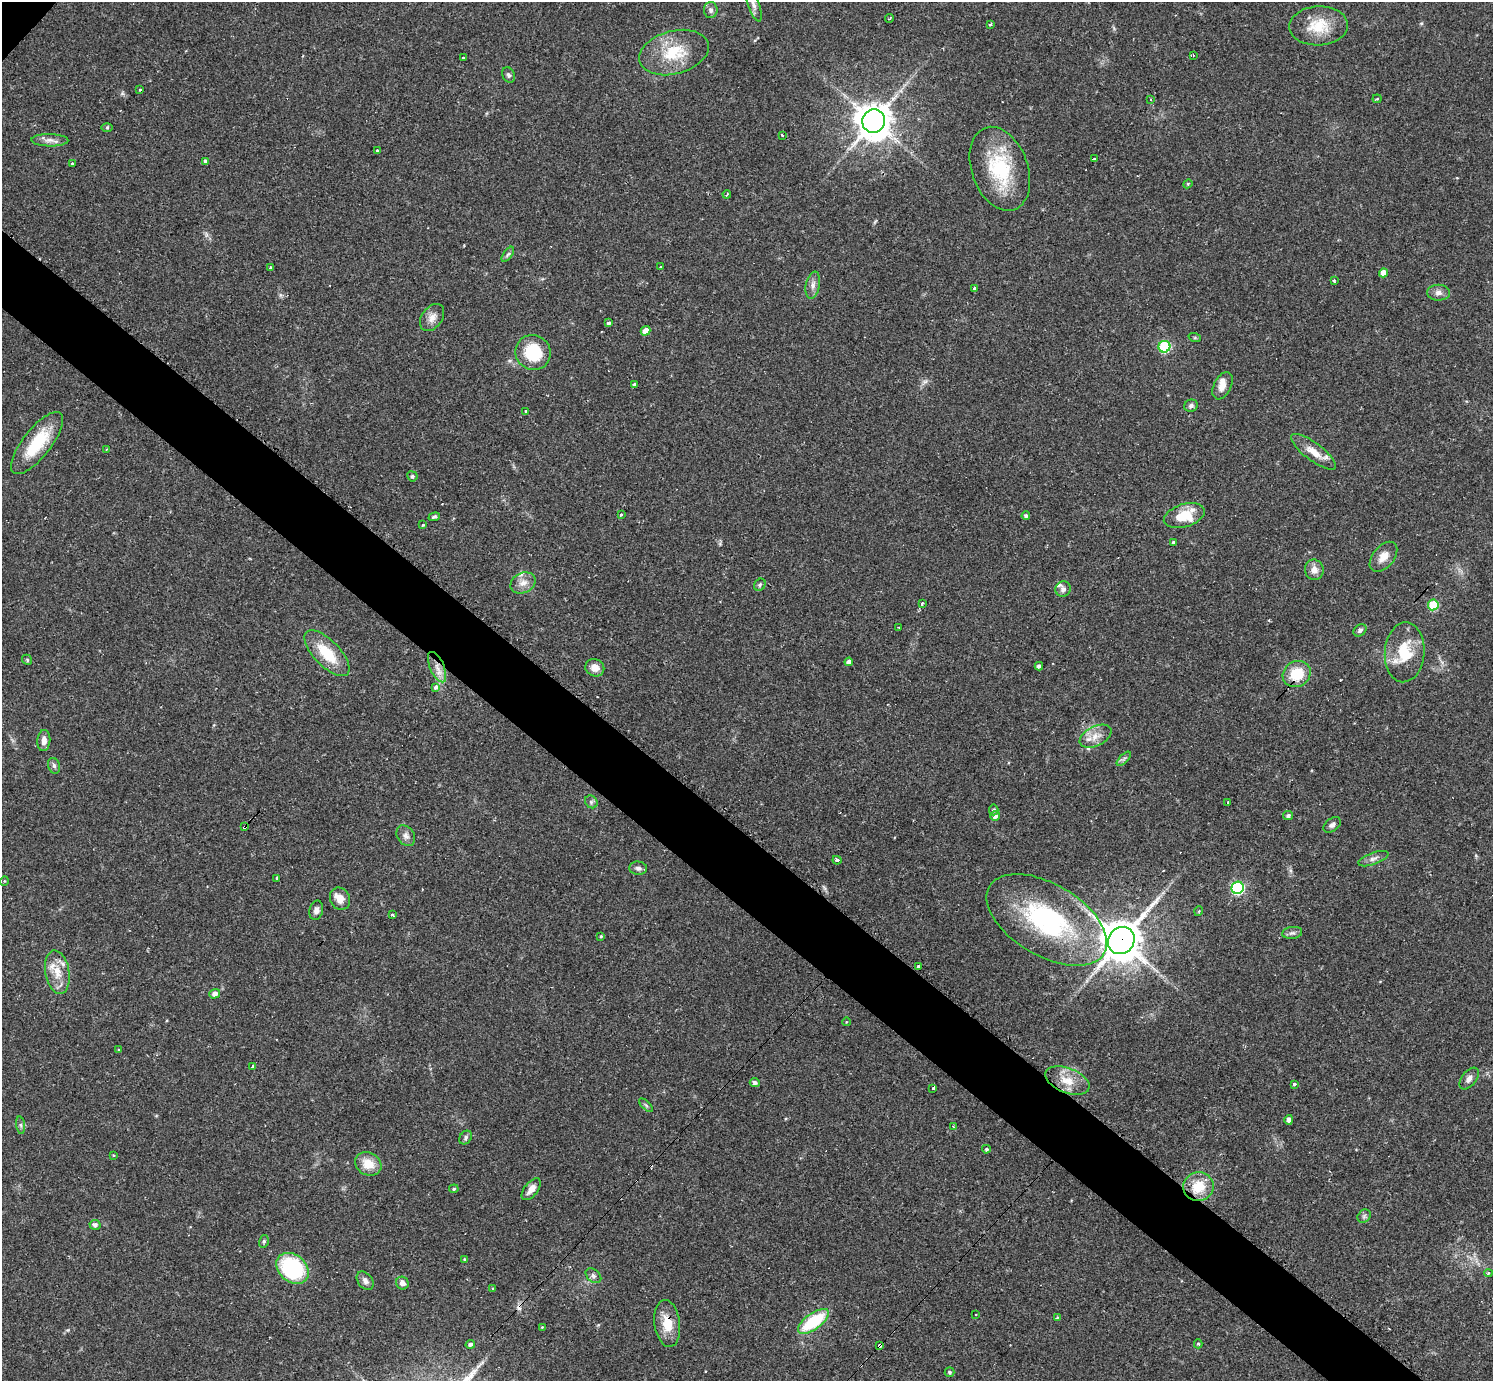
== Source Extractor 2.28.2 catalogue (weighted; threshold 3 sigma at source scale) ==
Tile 6 of 4 x 4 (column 2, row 2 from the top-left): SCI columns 1493-2983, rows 3054-4432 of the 5978 x 5982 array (HDU 1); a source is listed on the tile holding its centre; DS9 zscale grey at full resolution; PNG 1495 x 1383 px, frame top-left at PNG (2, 2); each listed source drawn as its Kron ellipse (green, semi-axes under 4 px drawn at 4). Shown black and unused: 5% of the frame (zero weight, under 2 of 3 exposures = <1% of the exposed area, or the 3 px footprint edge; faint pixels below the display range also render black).
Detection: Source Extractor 2.28.2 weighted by HDU 2 'WHT'; one run over the whole footprint, this tile lists its part. Background 0.061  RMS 0.0054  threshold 0.0243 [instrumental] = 3 sigma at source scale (4.5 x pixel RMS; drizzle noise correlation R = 1.50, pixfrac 1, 0.05/0.05 arcsec/px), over >= 5 px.
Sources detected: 148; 7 cosmic-ray / hot-pixel residue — neither listed nor drawn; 5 inside a brighter listed object's ellipse — not listed separately; the other 136 listed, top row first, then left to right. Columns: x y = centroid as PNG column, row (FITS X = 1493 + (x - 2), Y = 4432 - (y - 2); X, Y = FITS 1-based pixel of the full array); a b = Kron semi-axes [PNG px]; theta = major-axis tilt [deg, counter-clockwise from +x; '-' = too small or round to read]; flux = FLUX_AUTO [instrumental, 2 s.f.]
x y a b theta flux
753 4 18 6 -70 2.8
711 10 8 7 - 1.8
890 18 4 2 - 0.58
990 25 4 3 - 1
1319 26 29 19 3 16
674 52 35 21 15 23
1193 55 3 2 - 0.54
464 57 3 3 - 1.1
509 75 8 6 -66 1.4
140 89 3 2 - 1.1
1150 99 3 2 - 0.67
1377 99 4 4 - 0.59
874 121 12 11 - 1100
107 127 6 4 0 0.71
782 135 3 3 - 1.5
50 140 18 6 -1 3.5
377 151 3 3 - 1.2
1095 159 3 3 - 5.1
206 161 4 4 - 1.5
72 164 3 3 - 1.7
1000 169 43 28 -70 38
1188 184 4 4 - 0.61
727 194 4 2 - 0.84
508 254 9 4 54 1.2
661 267 3 3 - 1
270 268 3 3 - 2.3
1383 273 5 4 - 5.9
1334 281 3 3 - 1
813 285 14 7 78 2.9
974 289 3 3 - 4.9
1438 293 11 8 -1 2.7
432 318 15 10 53 4.3
609 323 4 3 - 2.2
646 331 5 4 - 4.6
1195 338 6 4 -18 0.74
1164 347 6 5 - 52
533 352 18 17 - 24
634 384 3 3 - 0.89
1223 386 15 8 64 4.3
1191 406 7 6 - 1.6
526 412 3 3 - 1
37 443 38 14 52 24
106 449 3 2 - 0.67
1314 452 27 9 -37 7.6
412 476 5 5 - 1.2
621 515 3 3 - 1.3
1026 516 4 4 - 1.2
1184 516 21 11 17 16
434 517 6 4 20 1.2
423 525 3 3 - 0.92
1173 543 3 3 - 4.6
1383 557 17 10 50 6
1314 570 10 9 - 3.9
523 583 13 10 27 4.6
760 585 6 5 - 1
1063 589 8 7 - 2.2
922 604 3 3 - 2.6
1433 605 5 5 - 30
899 627 4 3 - 0.55
1360 630 7 5 41 1.4
1405 652 30 20 86 20
327 653 29 13 -46 18
27 660 5 4 - 0.66
849 662 4 4 - 2
1039 666 4 4 - 1.6
437 667 16 7 -67 5.2
595 668 9 8 - 4.7
1297 674 14 12 33 16
436 688 4 4 - 4.9
1096 736 17 10 27 6.1
44 740 11 6 85 3.3
1124 759 9 3 45 1.1
54 766 8 6 -72 1.4
591 802 7 5 -46 1.2
1228 802 3 3 - 0.8
994 810 5 4 - 1.1
995 816 5 5 - 2.5
1288 816 5 4 - 1.5
1332 825 10 6 36 1.7
244 827 4 4 - 1.7
406 836 11 8 -55 2.7
1373 859 16 6 19 2.6
837 860 4 3 - 1.9
638 868 9 6 -5 1.9
277 878 4 3 - 7.8
4 881 5 3 - 0.4
1238 888 6 6 - 82
340 899 11 10 - 5.1
316 910 10 6 78 2.4
1199 911 5 3 - 0.48
392 915 3 3 - 1.4
1047 920 66 36 -30 86
1292 933 10 6 9 1.7
601 936 4 4 - 0.61
1121 940 14 13 - 1500
918 967 4 3 - 2.9
57 972 22 12 -80 8.5
215 994 5 4 - 2.6
846 1022 4 3 - 0.36
118 1050 3 2 - 0.68
252 1066 3 3 - 0.84
1469 1078 12 7 51 3
1067 1080 23 12 -21 9.9
755 1082 5 4 - 1.7
1294 1084 4 3 - 1.6
933 1088 4 3 - 1.5
646 1105 8 3 -45 0.86
1289 1120 5 4 - 2.5
21 1125 9 4 -82 1.2
953 1127 3 2 - 0.36
466 1137 7 5 51 1.3
986 1149 4 4 - 0.82
113 1155 4 3 - 0.47
368 1164 14 11 -30 9.9
1198 1187 15 14 - 14
454 1189 5 4 - 0.79
531 1189 13 6 52 4.1
1364 1216 7 6 - 1.3
95 1225 5 5 - 1.7
264 1241 6 5 - 1.1
465 1259 4 3 - 0.77
293 1268 18 13 -40 54
1488 1273 4 4 - 0.79
593 1276 9 6 -40 1.7
365 1281 10 7 -51 2.4
402 1283 6 6 - 3
493 1289 4 3 - 0.56
975 1315 3 3 - 0.75
1057 1317 4 4 - 0.51
813 1321 18 8 36 29
667 1323 24 12 -82 11
542 1327 4 3 - 0.41
470 1344 5 4 - 1.6
1198 1344 4 4 - 0.79
880 1346 4 3 - 8.9
949 1372 5 5 - 0.87
Overlapping masked pixels (flux is a lower limit): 5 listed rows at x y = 437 667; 244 827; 1121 940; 667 1323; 880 1346
Isophote crosses this tile's border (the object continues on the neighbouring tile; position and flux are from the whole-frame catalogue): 1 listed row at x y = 753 4